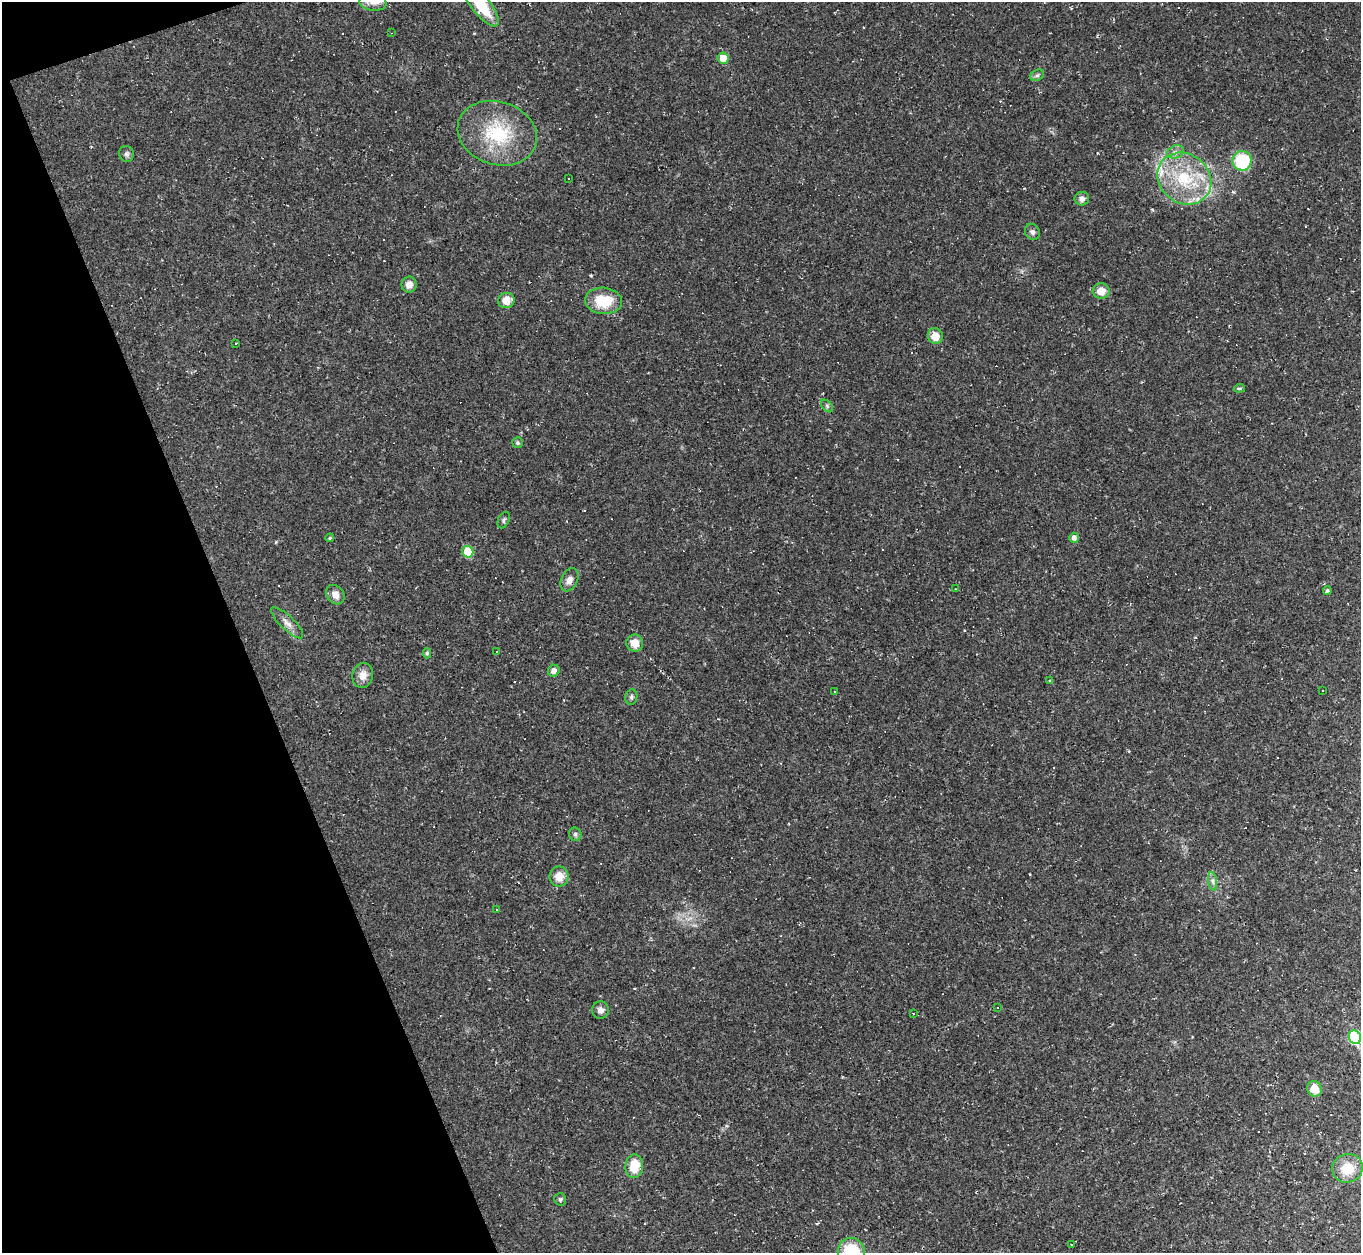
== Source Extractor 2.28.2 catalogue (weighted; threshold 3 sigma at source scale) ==
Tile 5 of 4 x 4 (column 1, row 2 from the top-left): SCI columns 1-1359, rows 2775-4025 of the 5437 x 5422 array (HDU 1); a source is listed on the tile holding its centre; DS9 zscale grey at full resolution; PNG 1363 x 1255 px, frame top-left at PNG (2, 2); each listed source drawn as its Kron ellipse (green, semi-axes under 4 px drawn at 4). Shown black and unused: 18% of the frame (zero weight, under 2 of 3 exposures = <1% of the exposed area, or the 3 px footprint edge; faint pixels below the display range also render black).
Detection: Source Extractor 2.28.2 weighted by HDU 2 'WHT'; one run over the whole footprint, this tile lists its part. Background 0.052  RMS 0.007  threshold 0.0317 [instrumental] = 3 sigma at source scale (4.5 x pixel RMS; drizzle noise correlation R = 1.50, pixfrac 1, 0.05/0.05 arcsec/px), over >= 5 px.
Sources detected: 90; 33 cosmic-ray / hot-pixel residue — neither listed nor drawn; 3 inside a brighter listed object's ellipse — not listed separately; the other 54 listed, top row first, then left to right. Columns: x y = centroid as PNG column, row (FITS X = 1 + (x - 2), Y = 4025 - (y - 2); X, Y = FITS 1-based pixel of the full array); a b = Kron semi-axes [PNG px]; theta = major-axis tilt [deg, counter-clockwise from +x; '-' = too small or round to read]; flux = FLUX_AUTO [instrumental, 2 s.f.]
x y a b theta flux
373 2 14 8 -7 4.8
481 5 26 9 -52 30
391 33 3 2 - 0.47
723 58 5 5 - 9.6
1037 75 7 5 30 1.5
497 133 40 31 -18 48
1176 152 8 6 20 2.8
127 154 8 7 - 2
1242 161 10 9 - 37
568 179 3 3 - 1.4
1184 179 28 24 -37 42
1082 199 7 7 - 3.4
1032 232 8 7 - 2.3
409 285 8 7 - 5
1101 291 8 8 - 8
506 300 8 7 - 9.2
603 301 18 13 -5 23
935 336 8 7 - 9.8
235 343 2 2 - 0.49
1240 388 5 3 - 0.9
827 406 7 4 -46 1.3
518 443 5 5 - 1.2
504 520 9 5 63 1.6
330 538 4 4 - 1.1
1074 538 5 5 - 2.8
468 552 6 5 - 20
569 580 12 8 65 4.5
956 589 3 2 - 0.41
1327 591 4 4 - 1.3
335 595 10 8 -51 5.1
287 623 21 7 -44 5
635 643 8 8 - 9.1
497 652 3 2 - 1
427 653 5 4 - 1
554 671 6 5 - 3.2
363 675 13 10 77 6.4
1050 681 3 3 - 1.5
1323 690 2 2 - 0.51
834 691 3 2 - 0.48
631 697 8 6 79 1.6
575 834 7 6 - 1.6
559 877 10 9 - 8.8
1213 881 9 4 -82 2.2
496 910 3 3 - 1.5
997 1007 3 2 - 0.83
600 1010 9 8 - 3.8
913 1014 3 3 - 6
1355 1037 7 6 - 56
1315 1089 8 7 - 9.5
634 1166 12 9 85 16
1347 1168 15 14 - 16
560 1199 6 6 - 1.3
1071 1244 3 2 - 0.83
851 1251 13 13 - 32
Isophote crosses this tile's border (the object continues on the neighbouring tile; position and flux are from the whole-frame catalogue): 4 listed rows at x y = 373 2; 481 5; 1355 1037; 851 1251